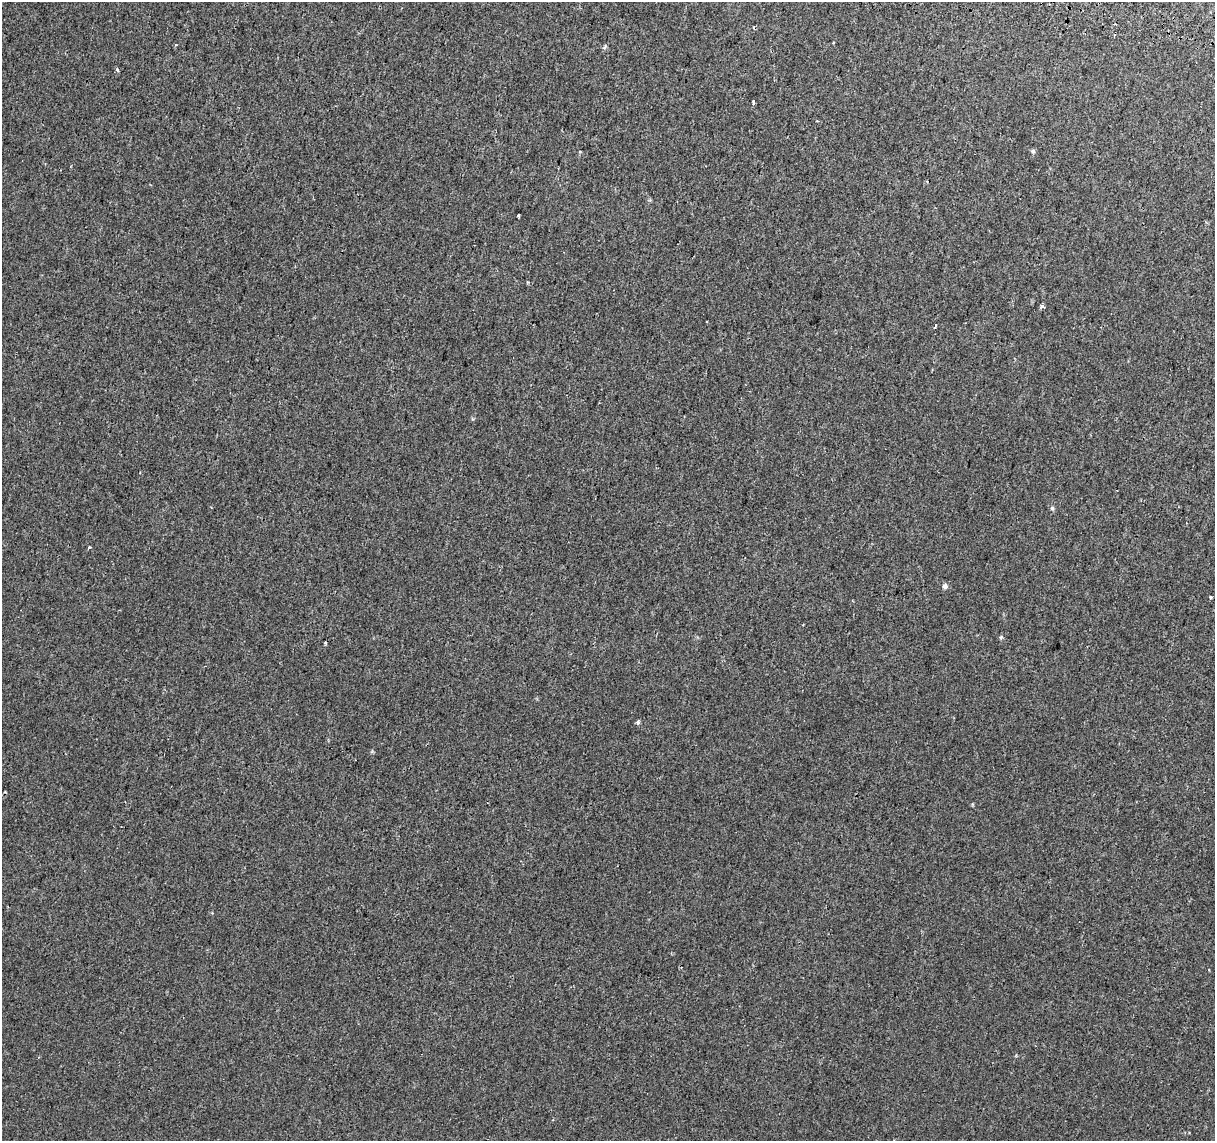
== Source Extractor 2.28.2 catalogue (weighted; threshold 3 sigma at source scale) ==
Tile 10 of 4 x 4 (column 2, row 3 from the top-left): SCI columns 1237-2449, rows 1422-2560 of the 4894 x 5182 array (HDU 1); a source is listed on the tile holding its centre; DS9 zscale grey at full resolution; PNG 1217 x 1143 px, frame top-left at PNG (2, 2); no overlay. Shown black and unused: <1% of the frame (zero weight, under 2 of 3 exposures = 3% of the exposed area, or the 3 px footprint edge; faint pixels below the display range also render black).
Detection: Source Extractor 2.28.2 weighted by HDU 2 'WHT'; one run over the whole footprint, this tile lists its part. Background 5.13e-04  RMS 0.0039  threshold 0.0174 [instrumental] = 3 sigma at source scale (4.5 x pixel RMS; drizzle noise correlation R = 1.50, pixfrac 1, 0.0396/0.0396 arcsec/px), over >= 5 px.
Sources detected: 17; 3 cosmic-ray / hot-pixel residue — not listed; the other 14 listed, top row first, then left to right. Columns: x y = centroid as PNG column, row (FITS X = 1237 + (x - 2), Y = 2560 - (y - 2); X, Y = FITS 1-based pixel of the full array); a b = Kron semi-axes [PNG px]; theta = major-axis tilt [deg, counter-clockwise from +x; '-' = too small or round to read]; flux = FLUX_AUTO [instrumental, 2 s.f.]
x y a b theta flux
1115 24 3 3 - 0.56
117 70 4 3 - 0.87
753 102 4 3 - 2.1
1033 151 6 5 - 0.63
518 215 3 3 - 0.4
1042 306 4 3 - 1.6
935 326 4 3 - 2.5
1052 508 5 5 - 0.6
89 547 3 3 - 0.75
945 586 7 6 - 1.1
1210 597 4 4 - 0.51
1001 637 6 4 45 0.46
325 643 3 3 - 0.39
638 722 4 3 - 2.3